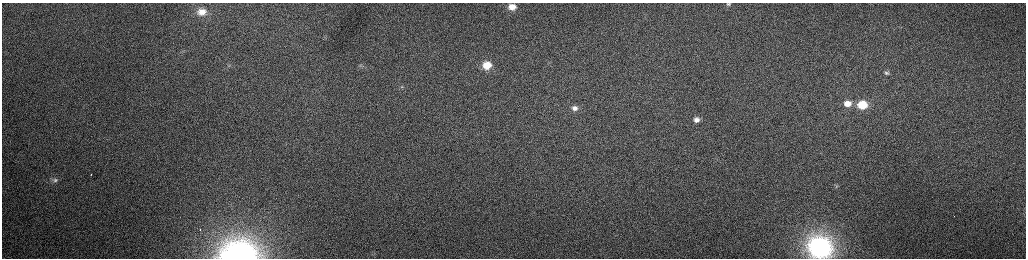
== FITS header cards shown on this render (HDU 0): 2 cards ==
NAXIS1  =                 2048 /fastest changing axis
NAXIS2  =                  512 /next to fastest changing axis

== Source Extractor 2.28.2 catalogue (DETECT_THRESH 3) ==
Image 2048 x 512 px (HDU 0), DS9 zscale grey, zoomed out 1/2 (1 PNG px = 2 x 2 image px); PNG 1028 x 260 px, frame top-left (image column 1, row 511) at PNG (2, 3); no overlay
Background 160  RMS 1.6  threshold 4.75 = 3 sigma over >= 5 px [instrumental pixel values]
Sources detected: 18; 3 cannot appear on this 1/2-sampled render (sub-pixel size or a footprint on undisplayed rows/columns) and are not listed; the other 15 listed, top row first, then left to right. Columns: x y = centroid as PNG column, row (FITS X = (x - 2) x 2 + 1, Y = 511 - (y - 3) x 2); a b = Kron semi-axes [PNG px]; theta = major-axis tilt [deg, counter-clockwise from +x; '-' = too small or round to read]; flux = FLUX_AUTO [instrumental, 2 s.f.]
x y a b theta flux
728 4 6 4 3 630
512 7 6 5 - 3200
202 12 12 9 3 4300
487 65 8 7 - 6000
887 73 8 5 -5 880
402 87 4 3 - 290
847 103 10 7 6 4000
862 105 9 7 6 11000
574 108 8 7 - 1900
696 120 6 5 - 1700
55 180 8 7 - 1200
836 186 4 3 - 240
200 230 2 1 - 320
820 247 11 10 - 190000
239 254 21 14 5 100000
At the frame edge (FLAGS 8, measured only in part): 3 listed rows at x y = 728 4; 820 247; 239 254
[3 sub-pixel or undisplayed-footprint detections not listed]